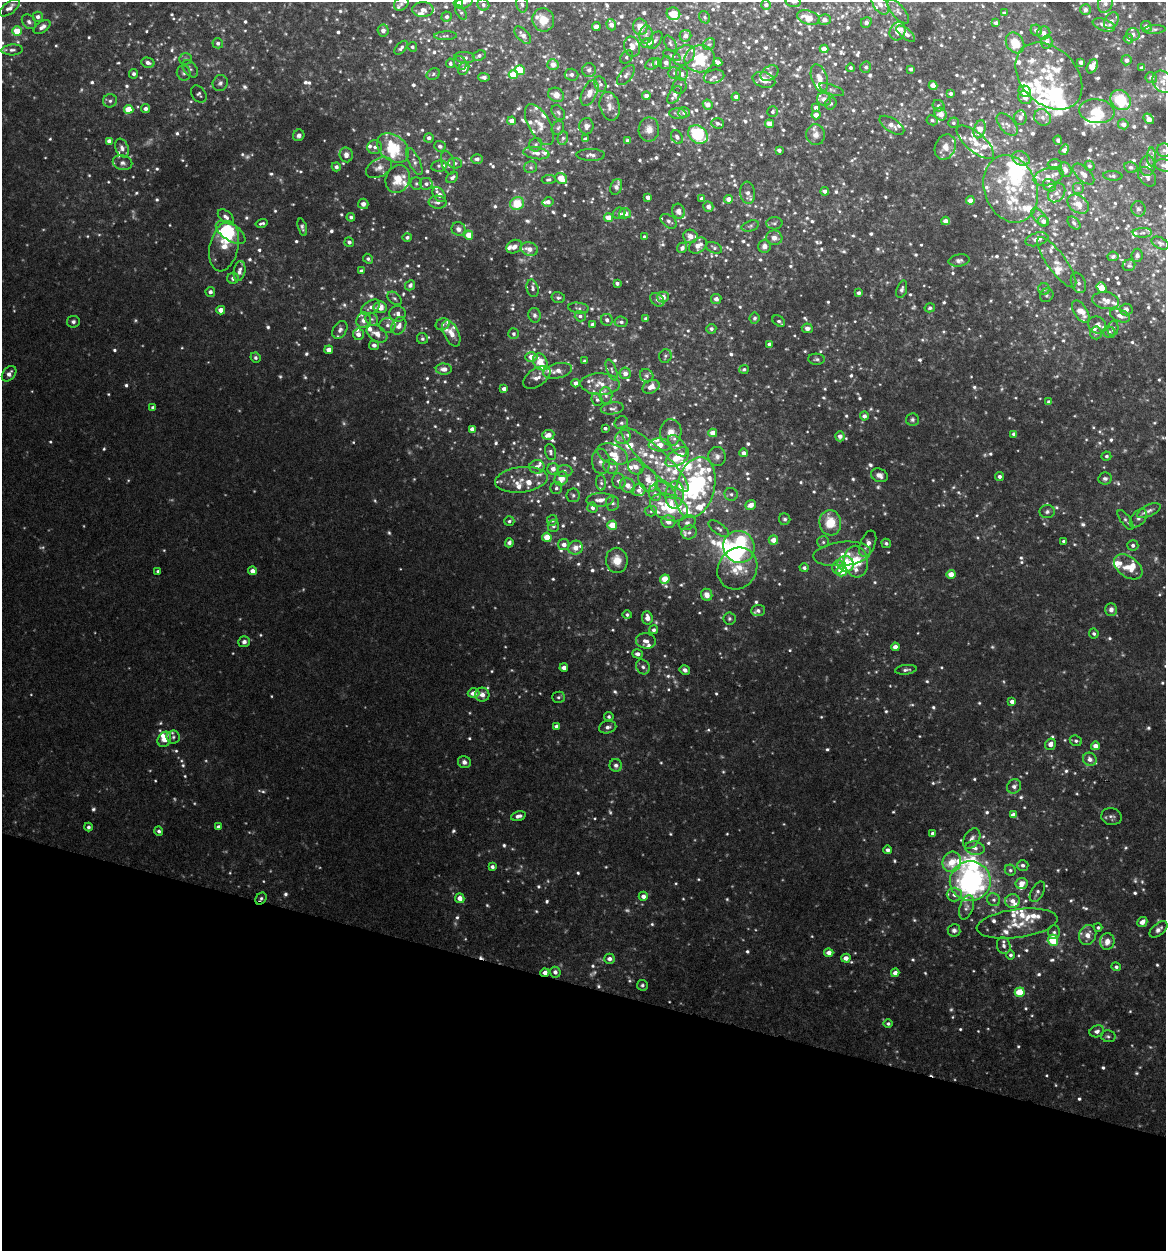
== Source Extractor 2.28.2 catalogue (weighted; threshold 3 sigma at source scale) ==
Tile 15 of 4 x 4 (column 3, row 4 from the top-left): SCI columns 2570-3733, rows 1-1249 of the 5017 x 4998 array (HDU 1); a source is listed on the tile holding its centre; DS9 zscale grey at full resolution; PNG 1168 x 1253 px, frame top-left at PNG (2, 2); each listed source drawn as its Kron ellipse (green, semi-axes under 4 px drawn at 4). Shown black and unused: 21% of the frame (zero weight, under 4 of 8 exposures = <1% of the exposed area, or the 3 px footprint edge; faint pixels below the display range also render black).
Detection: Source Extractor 2.28.2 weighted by HDU 2 'WHT'; one run over the whole footprint, this tile lists its part. Background 0.0468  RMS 0.005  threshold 0.0206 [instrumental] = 3 sigma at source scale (4.09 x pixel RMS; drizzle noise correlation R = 1.36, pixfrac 0.8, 0.05/0.05 arcsec/px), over >= 5 px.
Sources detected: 1229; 38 too faint to see at this stretch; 5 inside a brighter object's white glare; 1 cosmic-ray / hot-pixel residue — neither listed nor drawn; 185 inside a brighter listed object's ellipse — not listed separately; of the other 1000, all 500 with FLUX_AUTO >= 0.981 (the completeness limit of this list) listed and drawn (500 fainter detections not listed), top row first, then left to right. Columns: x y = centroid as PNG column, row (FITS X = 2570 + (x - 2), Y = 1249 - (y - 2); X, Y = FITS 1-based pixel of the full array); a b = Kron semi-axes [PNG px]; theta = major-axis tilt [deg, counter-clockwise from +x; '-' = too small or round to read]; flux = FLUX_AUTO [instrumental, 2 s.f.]
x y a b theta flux
464 2 9 6 26 1.5
793 2 8 5 -12 1.2
458 3 5 4 - 7.4
1105 3 10 7 68 2
401 4 8 6 40 1
522 4 8 5 -76 1.4
880 4 12 6 -56 3.4
483 5 6 5 - 1.6
766 5 5 5 - 1.9
10 8 12 6 37 2.2
423 9 11 7 0 2.6
1085 10 5 5 - 1.9
461 12 8 4 -56 1
898 12 15 6 -50 2.1
1004 13 4 3 - 1.2
673 14 7 6 - 8.3
38 17 5 5 - 1.8
447 17 5 5 - 1.5
705 17 6 5 - 0.99
808 18 12 6 -16 7.5
543 20 12 11 - 8.3
825 20 6 5 - 2.3
1111 21 9 6 55 2.1
29 22 8 6 -48 1.6
866 22 6 5 - 1.3
996 23 3 3 - 1.4
611 25 6 4 -71 2.6
1104 25 11 6 -20 2.8
1146 26 5 5 - 1.9
42 27 9 5 33 2.1
596 27 4 4 - 3.7
640 27 8 7 - 5.7
1154 29 11 4 3 1
383 30 6 5 - 2.5
1036 30 6 5 - 1.9
17 31 5 4 - 9.3
898 31 9 7 68 4.5
1044 33 6 6 - 2.1
646 34 9 6 88 1.7
906 34 11 5 -39 2.6
1133 34 6 6 - 1.8
523 35 10 6 -48 2.7
446 36 11 3 2 0.99
685 36 6 5 - 2.5
1128 39 5 4 - 1
655 40 10 5 54 1.5
1047 42 6 5 - 2.9
218 43 5 5 - 1.4
647 43 6 5 - 4.9
670 43 9 5 -58 1.1
1015 43 11 8 -59 8.7
709 44 6 5 - 0.98
412 47 5 4 - 1
632 47 10 8 -74 3.6
401 48 8 4 48 1.4
824 49 4 4 - 4.8
12 50 10 5 3 1.6
672 55 9 4 -23 0.99
684 55 12 8 38 3.8
479 56 7 5 25 1.5
627 57 7 5 47 1
465 58 10 5 -5 1.9
185 59 6 5 - 1.1
700 59 15 13 11 15
1126 60 5 5 - 1.5
718 62 4 4 - 2.9
1081 62 4 4 - 1.9
148 63 7 5 -14 1.7
450 63 5 4 - 1.3
460 63 7 6 - 1.3
657 63 4 4 - 2.3
666 63 6 5 - 2.9
652 64 7 5 30 1.1
553 65 5 5 - 4
1092 66 7 5 62 3.8
866 67 5 5 - 1
464 68 7 5 60 3.8
850 68 4 4 - 1
1142 68 4 3 - 1.7
190 69 10 6 -51 1.4
911 69 4 3 - 1.4
520 70 5 4 - 15
589 70 7 7 - 1.8
184 73 7 7 - 1.2
674 73 6 5 - 1.3
769 73 10 6 35 1.8
134 74 5 4 - 1.3
433 74 7 5 28 1
682 74 7 6 - 2
513 75 4 4 - 11
571 75 7 6 - 1.7
626 75 12 6 51 1.9
1049 76 38 28 -45 21
484 77 6 4 -3 1.4
714 77 10 6 12 1.7
819 78 14 7 -71 4.3
1151 78 6 5 - 1.5
764 80 12 7 -18 4.6
1163 82 12 9 -52 3.6
220 83 8 7 - 1.5
600 84 8 6 -68 1.4
933 85 4 4 - 4.2
679 86 8 7 - 1
832 90 13 5 -21 1.4
1025 91 6 5 - 8
590 93 14 7 65 4.5
199 94 9 6 -52 1.1
951 94 4 4 - 1.2
556 95 8 7 - 4.1
674 95 10 5 57 2.8
646 96 4 4 - 2.3
736 97 4 4 - 2.4
1025 98 7 6 - 2.4
824 99 7 6 - 3.3
1121 100 11 9 -43 19
110 101 7 6 - 1.5
831 103 6 5 - 1
708 104 5 4 - 3.5
610 106 15 9 -75 3.5
939 106 6 5 - 1
816 108 4 4 - 2.4
129 109 5 4 - 9.9
145 109 4 4 - 1.9
1097 111 18 12 -7 9.7
558 112 8 5 -52 1.2
684 112 6 5 - 1.3
773 112 5 5 - 1.1
678 114 8 5 -6 1.3
941 114 6 5 - 5
816 115 4 4 - 3.5
1043 117 9 8 - 2.4
1020 118 7 6 - 1.9
1149 119 6 4 -51 2.5
932 120 6 5 - 1.1
512 121 4 4 - 3.4
717 123 6 5 - 1.3
953 123 5 5 - 0.99
769 124 4 4 - 4.5
1007 124 13 7 -49 2.5
1123 124 5 5 - 2.6
539 125 22 10 -61 5.8
892 125 14 6 -33 2.8
586 126 8 7 - 2.1
558 128 7 6 - 1.1
649 129 12 10 88 3.5
980 129 9 5 73 5.7
299 135 6 5 - 1.6
698 135 10 8 -40 26
816 135 10 9 - 3.3
677 137 7 5 -55 1.7
429 138 5 4 - 1.8
563 138 6 5 - 1.1
585 139 4 4 - 1.7
1058 140 4 3 - 1.1
109 141 4 4 - 2.7
628 141 3 3 - 1.2
975 142 23 9 -40 7.8
536 145 7 6 - 1.3
440 146 5 5 - 1.4
375 147 7 7 - 1.9
945 147 13 10 65 5
122 148 10 6 -68 2.1
393 148 17 12 -37 23
779 150 4 4 - 1.7
1064 150 6 4 57 2.5
1164 150 7 6 - 1.5
536 153 13 6 -8 2.6
346 155 7 6 - 2.4
591 155 14 6 -1 2
1151 157 9 4 90 1.5
1021 158 9 6 -26 2.2
477 159 5 5 - 1.8
414 162 14 5 -64 2.2
122 163 10 7 -12 2.2
448 163 12 6 -72 2.5
455 163 7 5 -1 1
1055 165 7 5 -1 1.2
1165 165 10 6 -10 1.9
439 166 8 5 9 1.1
1089 166 5 5 - 1.3
1147 166 10 7 87 2.8
336 167 4 4 - 1.8
531 167 6 6 - 1.1
1131 167 6 5 - 1.3
379 168 14 9 29 3.5
1065 170 7 6 - 2.5
1083 174 13 7 -43 3.3
1113 176 9 4 -5 1.2
1048 177 15 8 16 3.4
1147 177 11 7 -50 2.1
452 178 7 4 40 1.6
561 178 6 5 - 6.9
398 179 14 12 64 8.7
549 180 7 4 7 1
416 184 6 5 - 0.99
426 184 6 6 - 1.8
1049 185 7 5 -33 1.5
616 187 8 5 70 2.4
1078 188 6 6 - 1.1
1011 189 34 26 -69 23
825 191 4 4 - 2.1
748 193 11 7 -83 2.5
1057 193 10 7 54 2.5
439 195 8 5 -52 3.5
648 197 4 4 - 2.6
702 199 4 4 - 1.5
728 199 4 4 - 3.2
970 200 4 4 - 3.3
438 202 9 6 -4 2.3
548 202 5 4 - 2.2
517 203 7 6 - 12
363 204 5 5 - 2.7
1078 204 12 8 -36 5.8
708 207 5 5 - 2.5
1138 209 8 7 - 1.2
679 211 7 6 - 3
619 213 6 5 - 1.4
625 213 6 5 - 4.2
226 217 9 5 -41 1.8
351 217 4 4 - 1.2
1040 217 11 5 -49 1.9
608 218 4 4 - 5.6
669 221 9 6 -39 1.5
945 221 4 4 - 2.7
1043 221 5 5 - 2.2
261 223 6 3 14 1.1
774 223 8 6 3 1.2
1074 223 7 5 -47 1.3
750 226 9 5 17 1.1
302 227 9 4 -73 1.3
458 229 7 6 - 2
231 232 17 8 -34 19
1142 233 9 5 1 1.7
469 235 4 4 - 6.5
690 236 7 6 - 3.9
407 237 4 4 - 1.2
644 237 4 3 - 1
774 238 8 7 - 2.7
1037 239 12 6 16 4
349 242 5 4 - 1.6
1160 243 9 5 -28 1.1
224 246 25 14 76 8.8
698 246 10 7 38 3.7
764 246 7 6 - 2.5
514 247 8 6 29 2.4
682 248 5 5 - 2.1
714 248 8 5 -25 1.1
529 249 9 6 -14 4
1137 255 7 5 84 1.3
1113 256 5 5 - 1.2
368 259 5 4 - 1.1
959 260 10 6 8 1.7
1057 262 30 9 -54 6
1129 265 6 5 - 1
239 271 10 5 79 2.5
361 271 4 3 - 1.5
233 278 6 5 - 1.9
617 283 4 3 - 1.5
1078 283 10 7 -68 1.9
410 285 5 4 - 1.8
1101 287 5 4 - 8
533 288 9 5 -75 1.5
902 289 9 5 72 1.3
1044 289 6 5 - 1.2
210 292 5 5 - 1.9
859 293 4 3 - 1.4
1047 295 7 6 - 1
663 297 6 5 - 3.6
395 298 8 5 -39 1.1
558 298 7 5 -14 1
716 299 5 5 - 2.5
657 300 8 5 -40 1.4
1106 301 13 8 -9 3.9
371 307 10 6 33 2.2
380 307 6 6 - 4.8
579 308 10 5 -8 1.2
930 308 5 4 - 1.1
1126 309 6 6 - 2.1
221 310 4 4 - 4.4
1081 311 12 6 -58 8.2
398 314 8 8 - 2.6
535 315 7 6 - 1.4
580 316 5 5 - 1.3
1120 316 10 6 -23 3.1
755 318 6 5 - 1.1
372 319 7 5 -44 1.1
646 319 4 3 - 1.1
364 320 8 7 - 3.3
607 320 6 5 - 1.7
779 321 7 5 -34 1.2
73 322 6 6 - 1.3
621 322 6 5 - 1.3
443 324 7 6 - 1.2
592 324 4 4 - 2
387 325 8 7 - 2
1097 325 9 8 - 3.1
399 326 9 7 60 3.3
807 328 5 5 - 1.8
1113 328 7 5 80 1.4
711 329 5 5 - 1.5
340 330 9 6 57 1.8
1109 332 6 5 - 1.6
451 333 14 7 -64 4.3
1096 333 6 6 - 1.2
358 334 6 5 - 3
377 334 11 7 -33 3.7
514 334 5 5 - 1.1
422 339 6 5 - 1
769 344 4 3 - 1.3
374 345 5 4 - 1.9
329 350 4 4 - 3.7
665 356 7 6 - 1
531 357 6 5 - 4.9
255 358 5 5 - 1
816 359 8 5 -3 1
585 361 3 3 - 1.1
540 362 9 6 -62 8.1
444 369 8 5 0 2.8
744 369 5 4 - 1
612 370 11 5 -68 1.3
557 371 15 7 12 3.6
625 373 5 5 - 2.9
9 374 9 6 50 2.6
647 376 7 6 - 1.4
537 377 15 8 35 3.7
576 383 4 4 - 2.3
600 384 20 11 -1 6.7
651 387 9 6 25 3.7
504 389 4 4 - 2.3
606 395 8 6 -87 1.6
597 399 7 5 -68 1
1049 402 4 3 - 1.4
153 407 4 4 - 1.2
612 408 11 6 7 1.5
864 416 4 4 - 2
912 420 6 6 - 1.1
621 423 7 6 - 1.3
605 428 4 3 - 1.1
472 429 4 4 - 2.9
671 432 13 11 89 5.2
713 433 4 4 - 6.1
1014 434 4 3 - 1.4
548 435 6 5 - 4
840 436 5 4 - 2.5
623 437 8 6 36 2.1
660 445 11 6 -4 5.8
677 446 12 7 -51 2.5
550 452 8 5 -74 1
744 453 4 4 - 2.2
612 454 16 9 -23 7.1
717 456 9 8 - 2.2
1106 456 5 4 - 1.1
677 457 13 7 35 11
655 459 46 11 -43 16
601 461 13 9 -82 3
537 467 7 6 - 2.1
611 467 7 7 - 1.8
636 467 8 7 - 3.6
553 469 6 5 - 3
565 471 7 6 - 1.4
879 475 9 6 -23 2.4
999 476 4 4 - 1.4
561 478 7 6 - 6.2
648 479 12 9 -69 5.3
1105 479 7 6 - 1.3
521 480 26 12 6 7.3
619 481 8 6 -73 2.5
601 483 7 5 -88 1
627 485 8 7 - 3.9
695 487 31 19 75 73
556 488 6 6 - 1.3
639 490 7 5 18 2
665 490 12 5 -35 2.3
655 493 8 6 -71 1.7
731 494 7 6 - 1.3
573 495 7 6 - 1.3
675 495 14 9 84 4.6
600 500 13 7 2 3.9
613 503 7 6 - 1.5
751 505 5 4 - 3.8
669 507 19 13 -22 23
592 508 5 5 - 1.8
651 511 6 5 - 1.1
1149 511 12 5 25 2.2
1047 512 7 6 - 1.3
1138 518 10 6 49 2.3
785 519 6 5 - 1.1
552 520 5 5 - 1.5
1126 520 12 4 -54 1.2
509 521 5 5 - 1.1
668 522 7 6 - 3.7
687 523 9 7 28 1.9
830 523 13 10 -83 12
612 525 5 4 - 7.3
553 526 6 5 - 1.1
719 529 12 5 -36 1.6
689 532 8 6 20 1.6
547 537 4 4 - 9.1
773 540 5 4 - 4.9
1064 541 3 3 - 1
823 542 6 6 - 1
509 543 4 4 - 1.7
886 543 5 4 - 1.1
868 544 14 7 68 3.1
564 545 6 5 - 2.9
1133 545 5 5 - 1.6
739 547 16 15 - 35
575 548 7 7 - 4
842 554 29 12 6 8.3
617 560 13 11 -81 6.2
856 562 16 12 -83 13
846 564 8 7 - 25
838 567 7 6 - 3
1128 567 16 10 -36 7
804 568 4 4 - 1.3
737 569 22 19 57 12
158 571 4 3 - 1.2
252 571 4 4 - 3
842 571 5 5 - 8.2
951 574 4 4 - 5.7
665 579 5 4 - 12
707 595 6 5 - 3.9
758 610 7 5 4 1.6
1111 610 6 5 - 2.1
627 615 4 4 - 1.1
647 618 7 5 -83 3.4
729 619 6 6 - 1.1
654 630 4 4 - 1.3
1094 634 5 4 - 1.1
646 641 10 7 -8 2.7
244 642 5 5 - 1.9
895 647 4 4 - 3.7
638 654 5 4 - 2
643 667 8 6 -61 1.6
564 668 4 4 - 2.5
685 670 5 4 - 1.8
906 670 11 4 6 1.4
474 693 6 5 - 3.3
482 695 7 7 - 2.9
558 697 6 5 - 1
1012 701 4 4 - 2.2
609 717 5 4 - 1
557 726 4 4 - 2.3
608 727 9 6 12 2.1
173 737 6 6 - 1.2
164 739 8 6 60 5.8
1076 741 6 5 - 1.2
1050 744 6 5 - 2.9
1095 746 4 4 - 3.3
1090 759 7 6 - 2.6
464 762 6 6 - 1.9
616 765 6 6 - 1.7
1014 786 7 6 - 1.8
1013 815 4 4 - 2.7
518 816 7 4 15 2.1
1111 817 10 8 -14 1.7
88 827 4 4 - 1.3
218 827 4 4 - 1.9
159 831 5 4 - 1.3
933 833 4 3 - 1.4
972 839 11 7 58 2.4
975 848 10 6 -11 2.5
888 850 4 3 - 1.8
952 862 10 9 - 8.2
1023 865 6 5 - 1.6
492 867 4 3 - 1.4
1010 870 6 5 - 1.1
970 881 20 19 - 120
1022 883 6 5 - 4
1037 892 11 6 61 1.6
954 895 7 7 - 2.4
643 896 4 4 - 2.7
460 898 5 4 - 3.4
261 899 6 5 - 1.3
994 900 7 6 - 1.2
1013 901 7 7 - 3
966 907 12 6 72 2.1
1142 922 5 4 - 3.6
1017 923 41 14 8 11
1098 927 4 4 - 0.99
1159 929 10 6 40 2
954 930 6 6 - 1.6
1054 932 7 6 - 1.1
1088 935 10 8 69 4.1
1053 940 5 5 - 16
1107 941 8 7 - 3.7
1004 945 8 6 -77 1.9
829 953 4 4 - 3.2
1010 955 4 4 - 1.1
846 958 5 4 - 3
609 959 5 5 - 2.4
1116 967 5 4 - 1.2
555 972 5 5 - 2.1
545 973 4 4 - 2.9
895 973 4 4 - 2.8
642 985 5 5 - 1.1
1020 992 5 4 - 15
888 1024 4 4 - 1
1097 1031 7 6 - 1.9
1108 1036 7 6 - 1.2
Overlapping masked pixels (flux is a lower limit): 2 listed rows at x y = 261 899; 545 973
Isophote crosses this tile's border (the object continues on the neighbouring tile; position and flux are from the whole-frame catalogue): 8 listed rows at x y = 464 2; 793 2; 458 3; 1105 3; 522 4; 880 4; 543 20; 1165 165